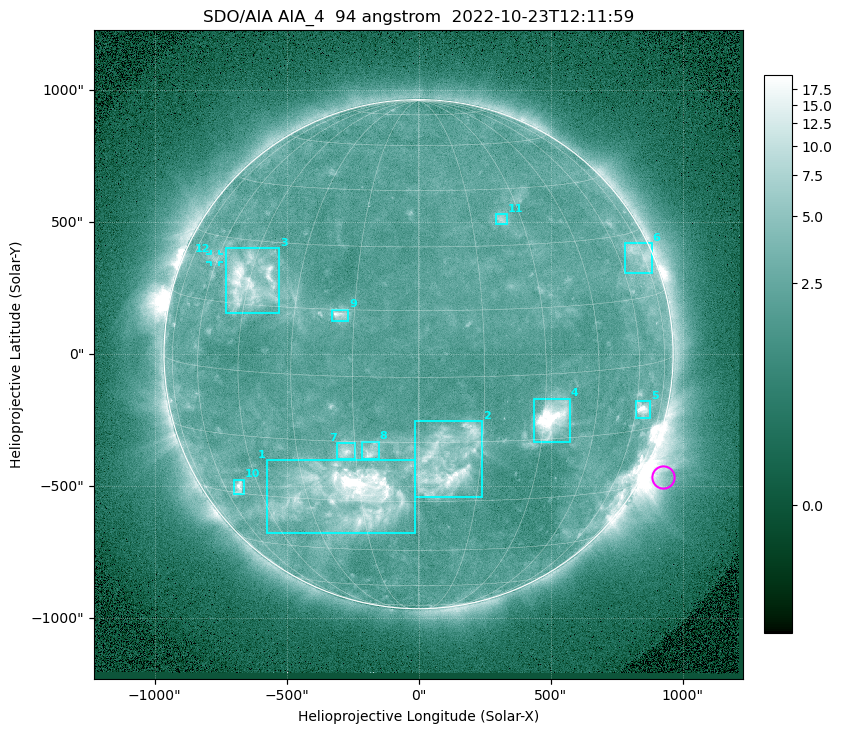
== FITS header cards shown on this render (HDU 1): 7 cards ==
TELESCOP= 'SDO/AIA '           / For AIA: SDO/AIA
INSTRUME= 'AIA_4   '           / For AIA: AIA_ATA1, AIA_ATA2, AIA_ATA3 or AIA_AT
WAVELNTH=                   94 / [angstrom] Wavelength
WAVEUNIT= 'angstrom'           / Wavelength unit: angstrom
DATE-OBS= '2022-10-23T12:11:59.137' / [ISO] Date when observation started; ISO 8
CTYPE1  = 'HPLN-TAN'           / CTYPE1: HPLN
CTYPE2  = 'HPLT-TAN'           / CTYPE2: HPLT

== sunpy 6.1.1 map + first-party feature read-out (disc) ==
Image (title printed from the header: SDO/AIA AIA_4  94 angstrom  2022-10-23T12:11:59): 1024 x 1024 px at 2.4 arcsec/px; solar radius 964 arcsec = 402 px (full disc in frame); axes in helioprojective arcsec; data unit not stated in the header (colour bar unlabelled)
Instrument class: DISC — disc imager (sunpy class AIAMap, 94 A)
Bright regions (active regions / flare kernels): reference = the median radial profile (limb darkening/brightening removed); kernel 9 px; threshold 5 sigma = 2.91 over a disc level ~2.25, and >= 1.15x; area >= 12 px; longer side >= 10 px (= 24 arcsec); searched inside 0.97 R_sun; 12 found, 12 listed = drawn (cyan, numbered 1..; 1 of them under ~33 arcsec drawn as corner ticks so the feature stays visible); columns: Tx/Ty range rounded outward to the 5 arcsec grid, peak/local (2 s.f.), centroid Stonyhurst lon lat
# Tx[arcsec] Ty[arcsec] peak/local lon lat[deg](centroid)
1 -575..-15 -680..-400 14 -18 -28
2 -15..240 -545..-255 7.3 +7 -20
3 -730..-525 155..400 8.1 -45 +20
4 435..575 -335..-165 18 +32 -10
5 820..875 -240..-175 8.9 +63 -10
6 780..885 305..420 3.4 +71 +25
7 -310..-240 -400..-335 4.9 -17 -17
8 -215..-150 -395..-330 5 -11 -17
9 -330..-265 125..170 5.5 -18 +14
10 -700..-660 -530..-475 6 -53 -28
11 290..335 495..530 3.3 +24 +37
12 -790..-755 350..380 2.7 -62 +25
Off-limb structures (1.02-1.3 R_sun): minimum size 162 px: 4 found; the strongest spans PA ~225..265 deg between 1.02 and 1.3 R_sun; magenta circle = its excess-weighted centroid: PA ~245 deg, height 1.08 R_sun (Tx ~930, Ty ~-465 arcsec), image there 3.3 x the reference